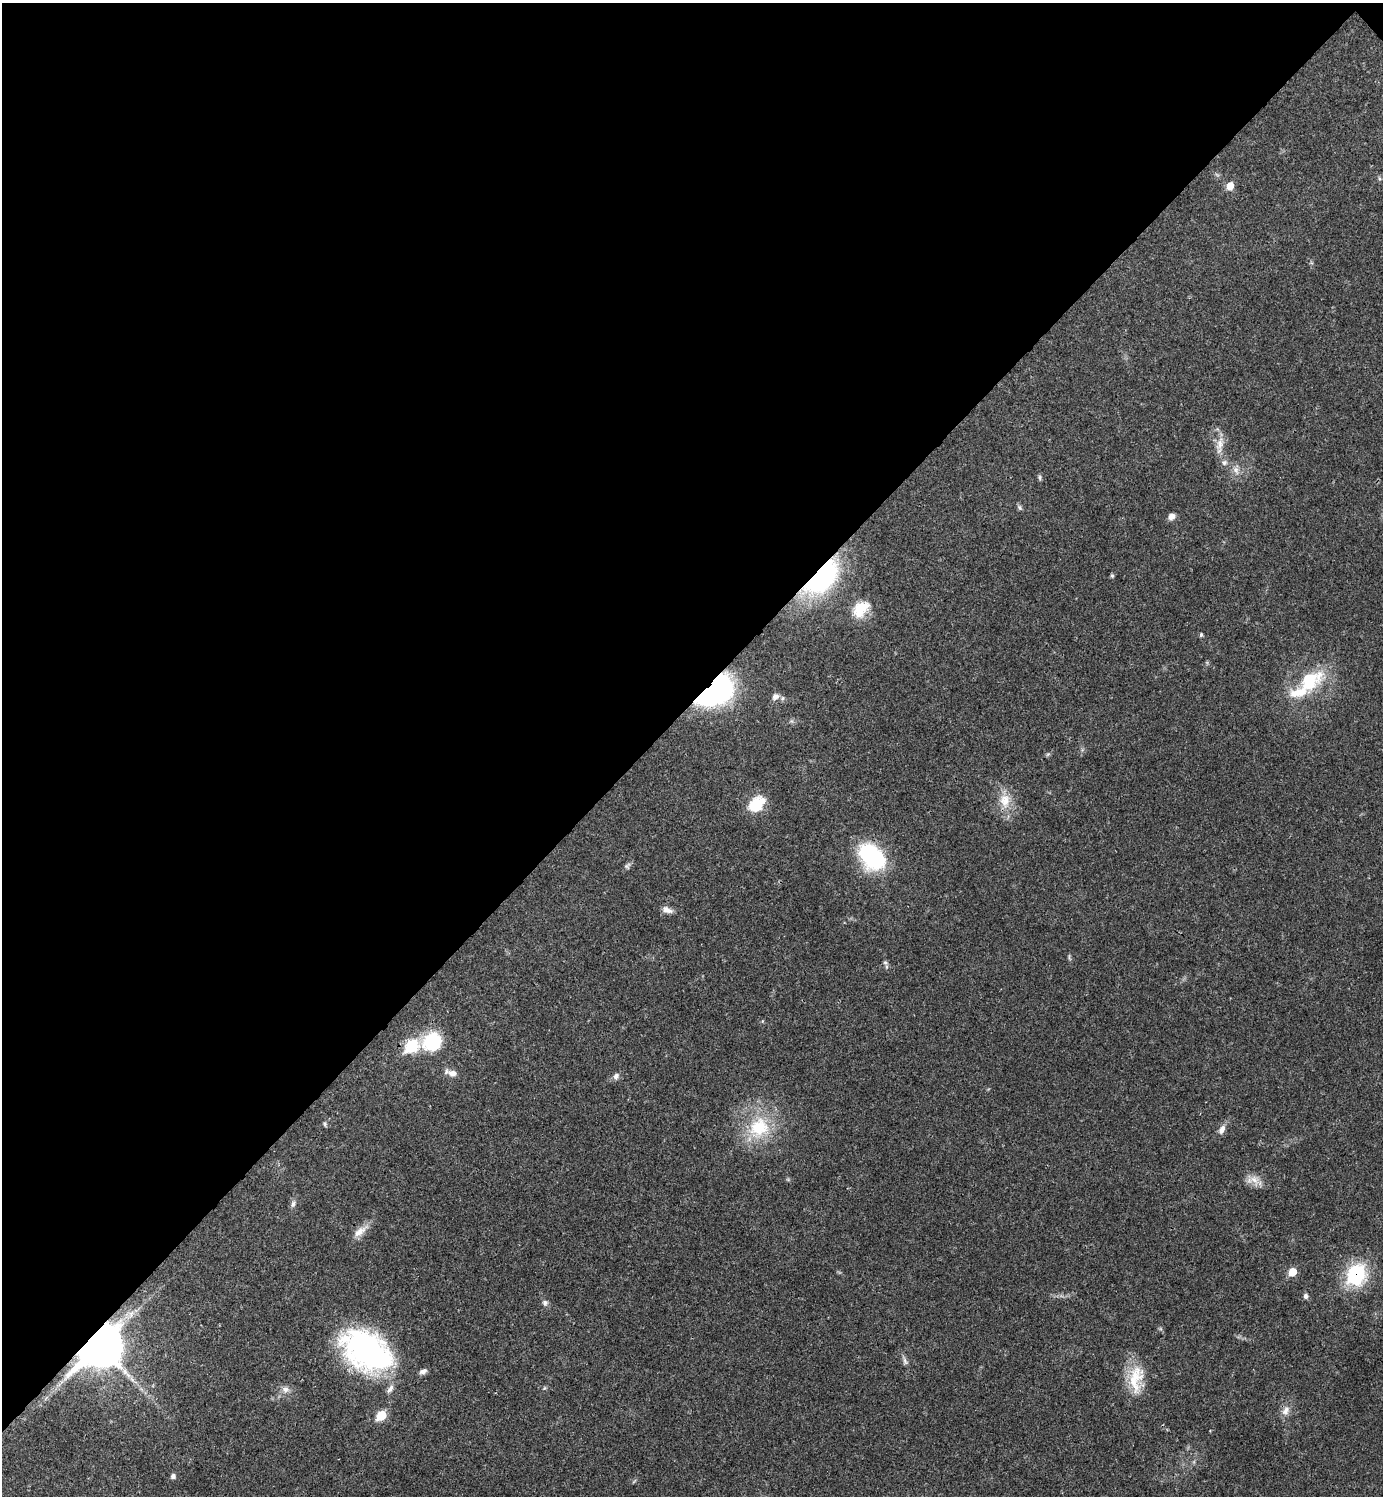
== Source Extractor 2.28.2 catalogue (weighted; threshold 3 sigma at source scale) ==
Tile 2 of 4 x 4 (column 2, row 1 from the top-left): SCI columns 1680-3060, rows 4483-5976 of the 5980 x 5981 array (HDU 1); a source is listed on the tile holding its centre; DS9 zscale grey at full resolution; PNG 1385 x 1498 px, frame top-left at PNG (2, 3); no overlay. Shown black and unused: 47% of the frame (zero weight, under 3 of 4 exposures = <1% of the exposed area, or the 3 px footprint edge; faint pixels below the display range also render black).
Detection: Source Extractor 2.28.2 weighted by HDU 2 'WHT'; one run over the whole footprint, this tile lists its part. Background 0.0207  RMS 0.0022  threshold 0.00989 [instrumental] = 3 sigma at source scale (4.5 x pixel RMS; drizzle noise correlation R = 1.50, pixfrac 1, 0.05/0.05 arcsec/px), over >= 5 px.
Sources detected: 52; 2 inside a brighter object's white glare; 1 long thin detection or spike segment (spike, bleed or trail) — not listed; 2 inside a brighter listed object's ellipse — not listed separately; the other 47 listed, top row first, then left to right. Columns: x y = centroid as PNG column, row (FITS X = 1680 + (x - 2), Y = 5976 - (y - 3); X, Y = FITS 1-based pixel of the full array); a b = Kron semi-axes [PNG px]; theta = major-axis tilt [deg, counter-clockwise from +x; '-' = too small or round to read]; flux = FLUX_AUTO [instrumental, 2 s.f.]
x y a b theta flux
1379 178 6 4 -72 0.32
1230 186 8 7 - 2.5
1220 444 21 10 78 2.4
1224 462 8 7 - 0.8
1236 470 12 7 -65 1.3
1040 478 8 4 -89 0.4
1020 508 8 5 -60 0.46
1172 517 9 7 26 1.1
1112 576 6 4 -73 0.37
822 578 47 25 45 29
861 609 24 16 46 5.2
1201 635 5 4 - 0.31
1310 681 36 21 38 12
715 691 33 19 37 51
775 697 10 8 39 1.1
1048 754 7 4 19 0.32
1005 800 20 14 -85 4.2
753 805 25 11 61 3.8
872 857 29 19 -47 23
627 866 8 7 - 0.52
667 910 14 7 -19 1.3
885 962 6 5 - 0.44
432 1042 20 18 34 11
412 1046 8 7 - 18
452 1073 11 9 -7 1.5
616 1076 9 7 52 0.91
325 1124 8 4 -89 0.36
759 1128 30 26 47 13
1222 1130 13 7 67 1.3
1254 1180 17 10 -52 2.1
293 1204 9 5 74 0.68
360 1231 24 9 37 2.2
1292 1272 7 6 - 3.5
1356 1275 14 11 59 24
1306 1296 7 6 - 0.58
545 1303 7 7 - 0.65
100 1346 18 13 44 540
367 1351 50 32 -33 58
905 1361 12 6 -71 0.78
423 1371 10 6 23 0.84
1136 1378 40 18 82 7.2
544 1388 6 4 88 0.29
286 1389 9 8 - 1.1
390 1389 14 6 58 1.1
1286 1411 14 9 60 1.6
381 1415 8 7 - 6.5
173 1476 6 6 - 0.62
Overlapping masked pixels (flux is a lower limit): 4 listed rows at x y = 822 578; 715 691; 1356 1275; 100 1346